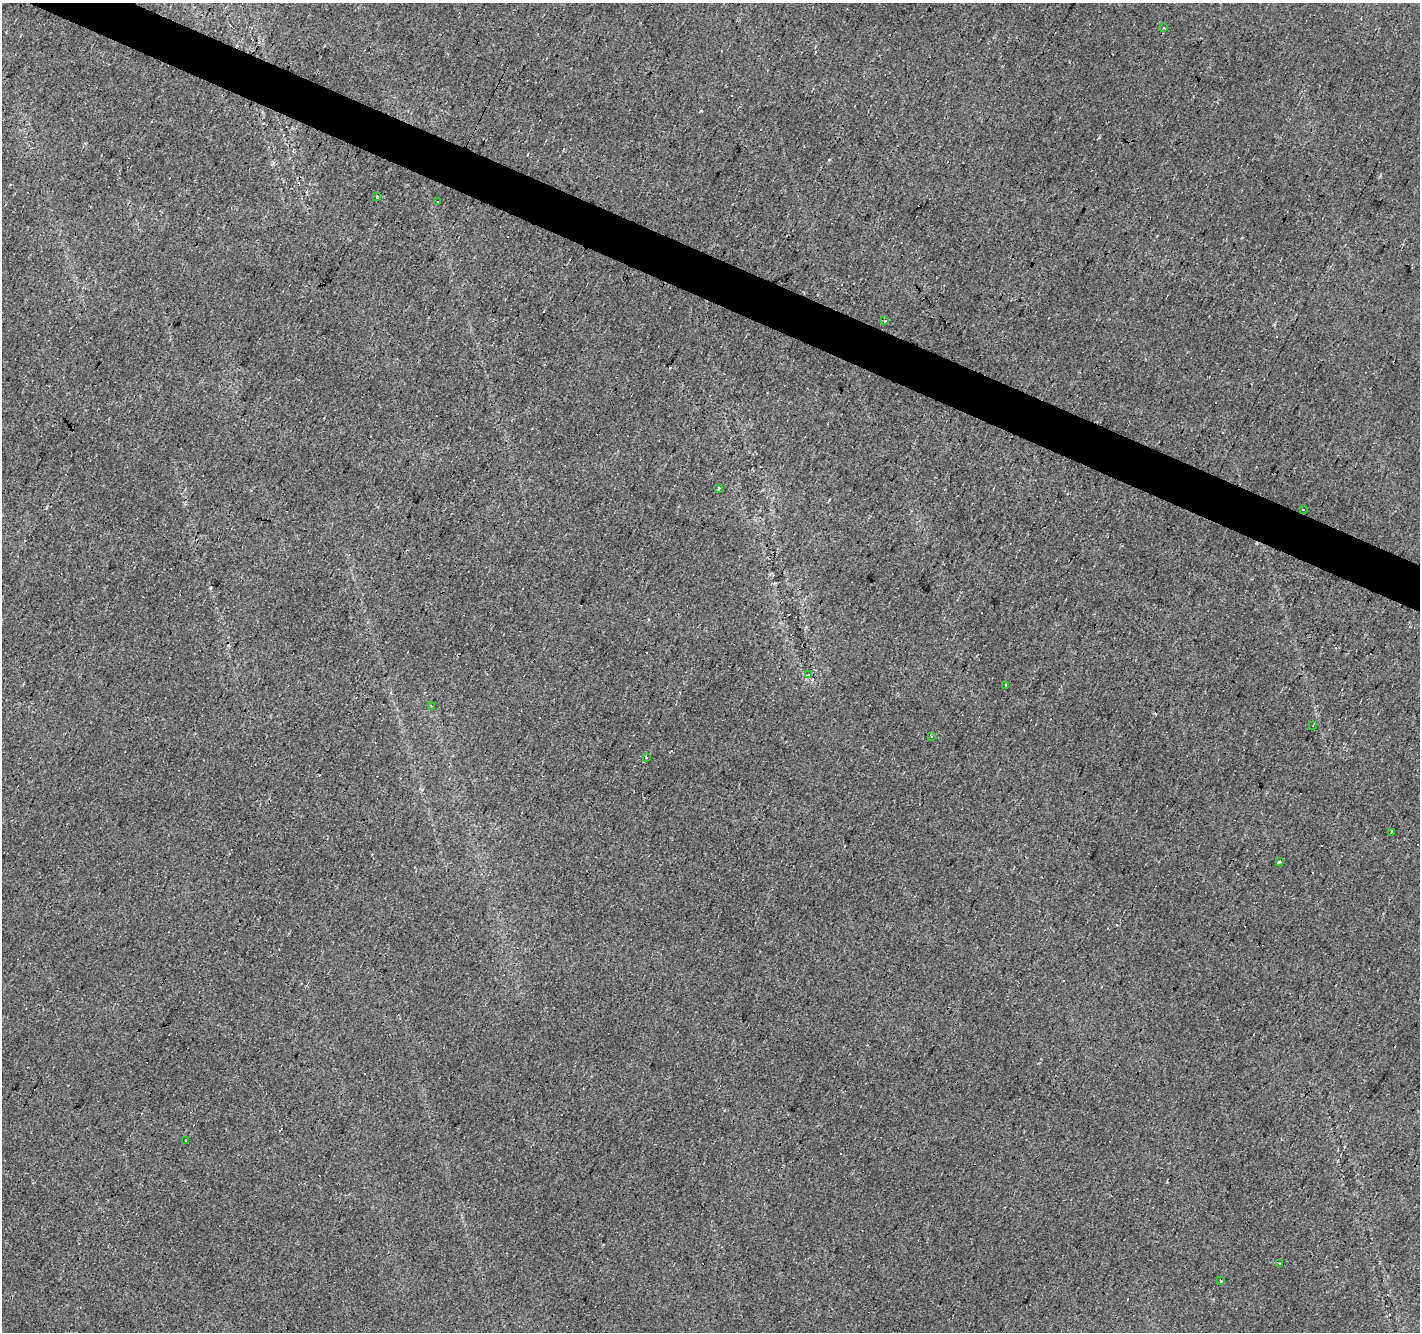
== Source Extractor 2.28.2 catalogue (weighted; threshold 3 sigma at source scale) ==
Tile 11 of 4 x 4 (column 3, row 3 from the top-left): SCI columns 2835-4252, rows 1531-2860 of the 5673 x 5786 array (HDU 1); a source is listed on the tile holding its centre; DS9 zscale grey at full resolution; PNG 1422 x 1334 px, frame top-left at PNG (2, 3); each listed source drawn as its Kron ellipse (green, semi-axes under 4 px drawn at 4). Shown black and unused: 3% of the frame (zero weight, under 2 of 3 exposures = <1% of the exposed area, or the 3 px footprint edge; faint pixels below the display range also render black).
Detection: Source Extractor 2.28.2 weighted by HDU 2 'WHT'; one run over the whole footprint, this tile lists its part. Background 0.0181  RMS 0.0062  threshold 0.0279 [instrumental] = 3 sigma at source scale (4.5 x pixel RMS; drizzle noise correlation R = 1.50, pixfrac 1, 0.0396/0.0396 arcsec/px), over >= 5 px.
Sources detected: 32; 15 cosmic-ray / hot-pixel residue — neither listed nor drawn; the other 17 listed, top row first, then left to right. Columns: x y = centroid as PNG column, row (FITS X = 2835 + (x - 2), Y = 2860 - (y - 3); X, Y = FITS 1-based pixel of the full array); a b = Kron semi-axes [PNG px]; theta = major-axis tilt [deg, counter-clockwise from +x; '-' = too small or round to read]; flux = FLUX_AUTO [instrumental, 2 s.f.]
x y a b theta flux
1163 28 3 3 - 1.7
377 197 4 3 - 6
437 202 3 3 - 2.1
885 321 3 2 - 1.8
718 488 3 3 - 3.1
1303 510 3 3 - 4.4
809 675 3 3 - 2.3
1005 685 3 3 - 10
431 706 3 3 - 0.48
1313 726 3 2 - 0.44
931 736 4 3 - 0.65
646 758 3 3 - 4.5
1391 832 3 2 - 0.98
1279 862 3 3 - 2.3
186 1141 3 2 - 0.52
1280 1264 3 3 - 1.8
1220 1280 3 3 - 15
Unlisted compact peaks at least as high as the median listed source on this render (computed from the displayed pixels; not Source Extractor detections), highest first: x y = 210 588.